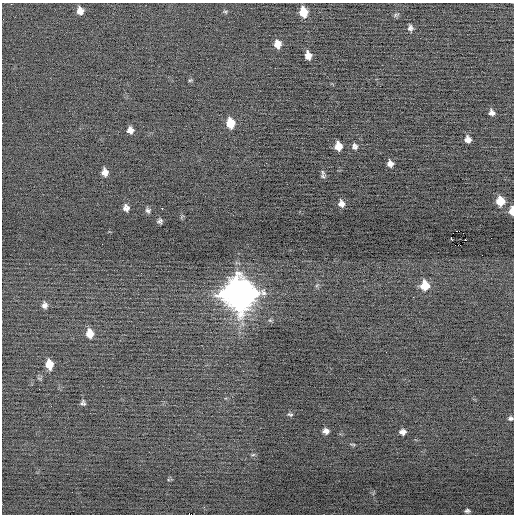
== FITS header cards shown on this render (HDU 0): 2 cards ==
NAXIS1  =                  512 / Axis length
NAXIS2  =                  512 / Axis length

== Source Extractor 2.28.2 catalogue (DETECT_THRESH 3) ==
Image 512 x 512 px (HDU 0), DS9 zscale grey, 1 PNG px = 1 image px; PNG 516 x 516 px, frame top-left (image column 1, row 512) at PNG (2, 3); no overlay
Background -0.114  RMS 0.68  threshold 2.05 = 3 sigma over >= 5 px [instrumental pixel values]
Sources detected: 45; all 45 listed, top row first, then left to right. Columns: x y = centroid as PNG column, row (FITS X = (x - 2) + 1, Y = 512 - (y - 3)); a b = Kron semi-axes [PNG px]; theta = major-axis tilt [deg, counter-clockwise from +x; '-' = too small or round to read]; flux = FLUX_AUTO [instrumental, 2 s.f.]
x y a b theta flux
80 11 8 6 -77 330
225 12 6 4 -28 59
303 12 8 6 -78 1000
396 15 8 5 21 82
410 28 8 6 -79 140
278 44 7 6 - 460
308 56 7 6 - 340
190 80 5 4 - 55
492 113 6 5 - 180
230 123 9 7 -79 980
130 130 7 6 - 250
468 139 6 5 - 240
338 146 7 6 - 560
355 146 8 6 -71 140
390 164 6 6 - 220
105 172 7 6 - 270
323 176 8 5 -47 100
500 201 8 7 - 920
341 204 7 6 - 230
126 208 6 5 - 200
162 208 2 2 - 590
148 210 7 6 - 110
512 211 8 4 86 360
160 221 5 4 - 100
456 231 2 2 - 230
451 238 4 2 - 11000
491 238 2 2 - 28
465 240 2 2 - 66
482 255 2 2 - 83
317 285 6 4 19 63
425 285 8 8 - 900
239 294 13 12 - 88000
413 297 2 2 - 62
44 305 7 6 - 180
90 333 9 7 -81 550
49 364 8 6 -82 650
83 403 7 5 -73 110
290 414 6 4 -13 75
510 418 6 5 - 96
326 431 7 6 - 220
403 432 6 5 - 210
352 444 9 3 -9 66
253 455 7 4 9 65
467 511 6 4 -1 100
190 514 5 2 - 560
At the frame edge (FLAGS 8, measured only in part): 3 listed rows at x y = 512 211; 510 418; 190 514